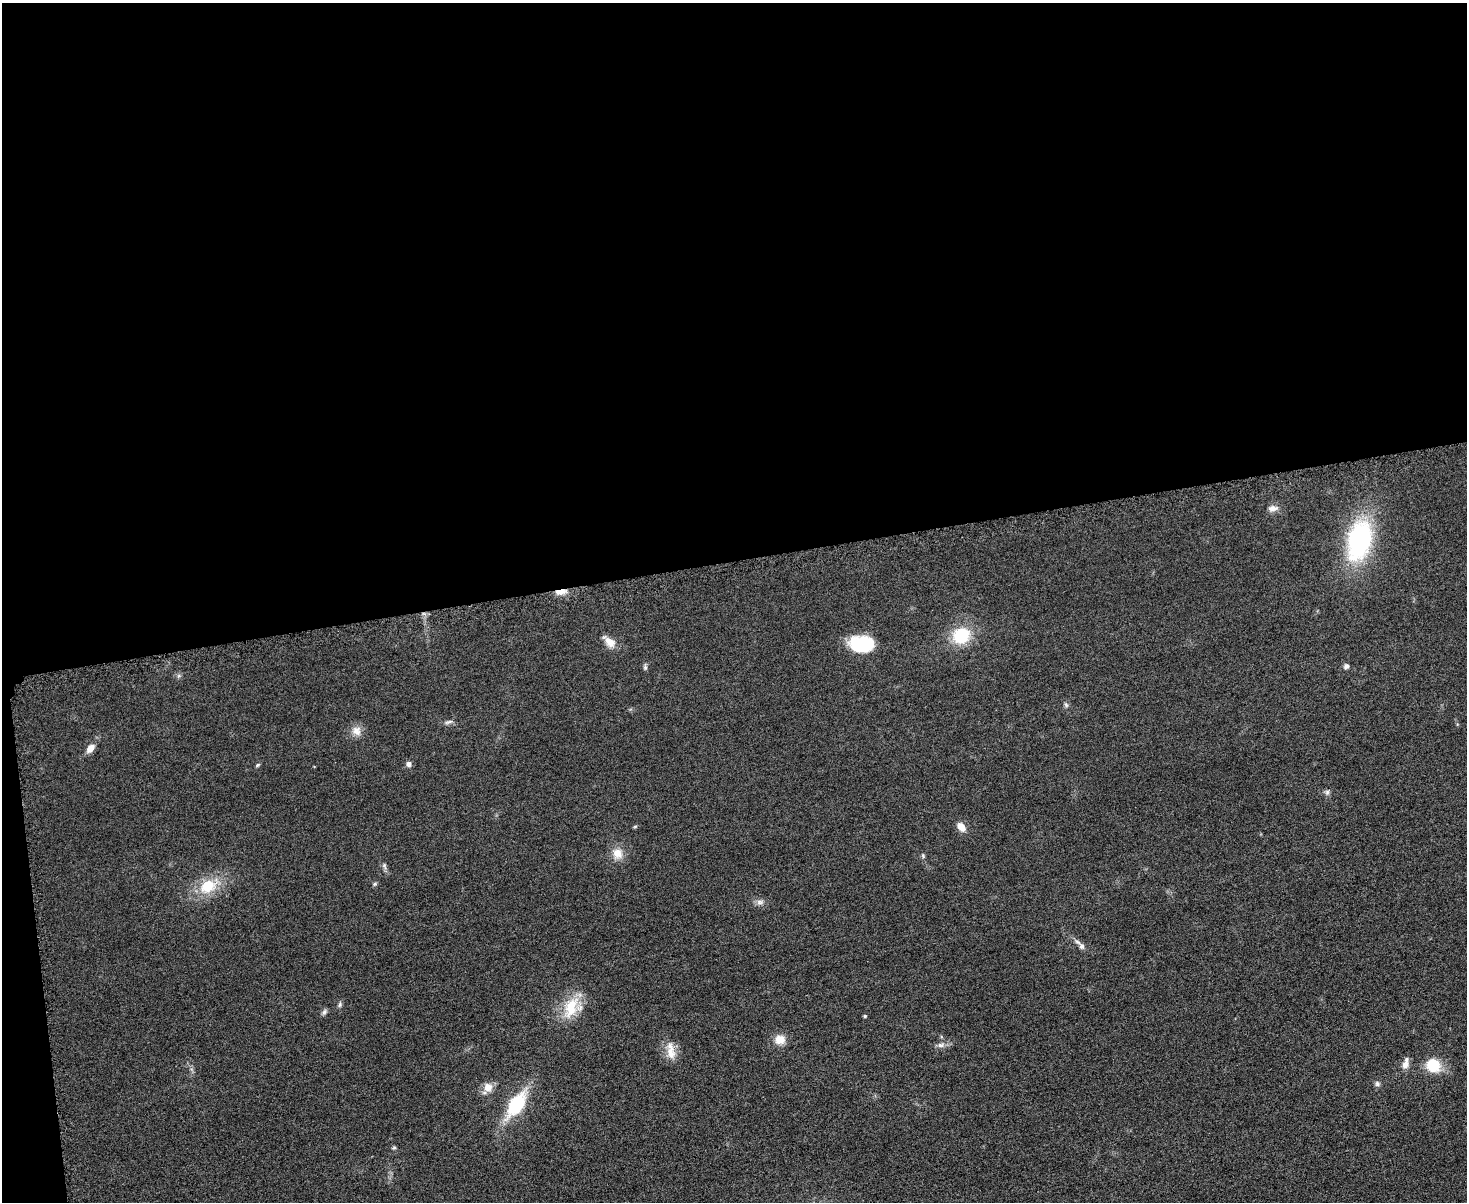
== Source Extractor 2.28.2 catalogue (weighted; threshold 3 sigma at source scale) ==
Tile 1 of 3 x 4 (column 1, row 1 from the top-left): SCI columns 147-1611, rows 3617-4816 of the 4798 x 4820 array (HDU 1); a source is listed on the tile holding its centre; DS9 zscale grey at full resolution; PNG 1469 x 1204 px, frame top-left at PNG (2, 3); no overlay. Shown black and unused: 48% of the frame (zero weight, under 3 of 6 exposures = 2% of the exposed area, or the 3 px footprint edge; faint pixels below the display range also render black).
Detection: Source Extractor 2.28.2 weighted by HDU 2 'WHT'; one run over the whole footprint, this tile lists its part. Background 0.0583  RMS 0.0089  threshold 0.0364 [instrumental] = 3 sigma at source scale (4.09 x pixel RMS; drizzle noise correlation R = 1.36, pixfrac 0.8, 0.05/0.05 arcsec/px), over >= 5 px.
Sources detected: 37; all 37 listed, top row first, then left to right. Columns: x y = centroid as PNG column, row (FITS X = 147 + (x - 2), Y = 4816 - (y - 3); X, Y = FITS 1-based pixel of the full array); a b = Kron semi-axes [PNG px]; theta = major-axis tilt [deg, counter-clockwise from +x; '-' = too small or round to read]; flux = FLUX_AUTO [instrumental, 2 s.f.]
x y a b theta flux
1272 508 13 8 5 5.2
1359 540 43 24 77 120
561 592 13 5 9 9.3
961 635 19 16 21 36
609 642 20 10 -43 8.8
862 644 23 15 -6 48
1346 666 7 6 - 2.5
645 667 9 5 -84 1.8
1066 705 8 5 -62 1.8
449 722 12 4 16 2.5
356 731 14 12 -49 7.7
90 748 11 7 49 7.2
408 764 7 6 - 3
257 765 6 4 28 1.1
1327 792 6 6 - 2.1
635 826 6 4 2 1
961 827 10 7 -53 9.6
618 854 15 14 - 11
923 856 7 5 -70 1.4
384 866 9 5 -79 2.3
375 884 6 5 - 1.4
208 886 24 16 26 30
760 902 11 7 5 3.8
1082 946 9 7 -72 3.5
340 1005 7 6 - 1.8
571 1007 32 17 69 29
324 1012 9 6 58 2.2
865 1016 4 3 - 1.4
780 1039 13 11 -1 11
941 1045 11 6 8 3.8
671 1051 27 11 -81 12
1406 1064 13 7 75 6.6
1433 1065 11 10 - 32
1377 1084 7 6 - 2.3
488 1087 12 12 - 7.9
516 1104 33 15 56 51
394 1147 5 5 - 1.2
Overlapping masked pixels (flux is a lower limit): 1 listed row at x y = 561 592